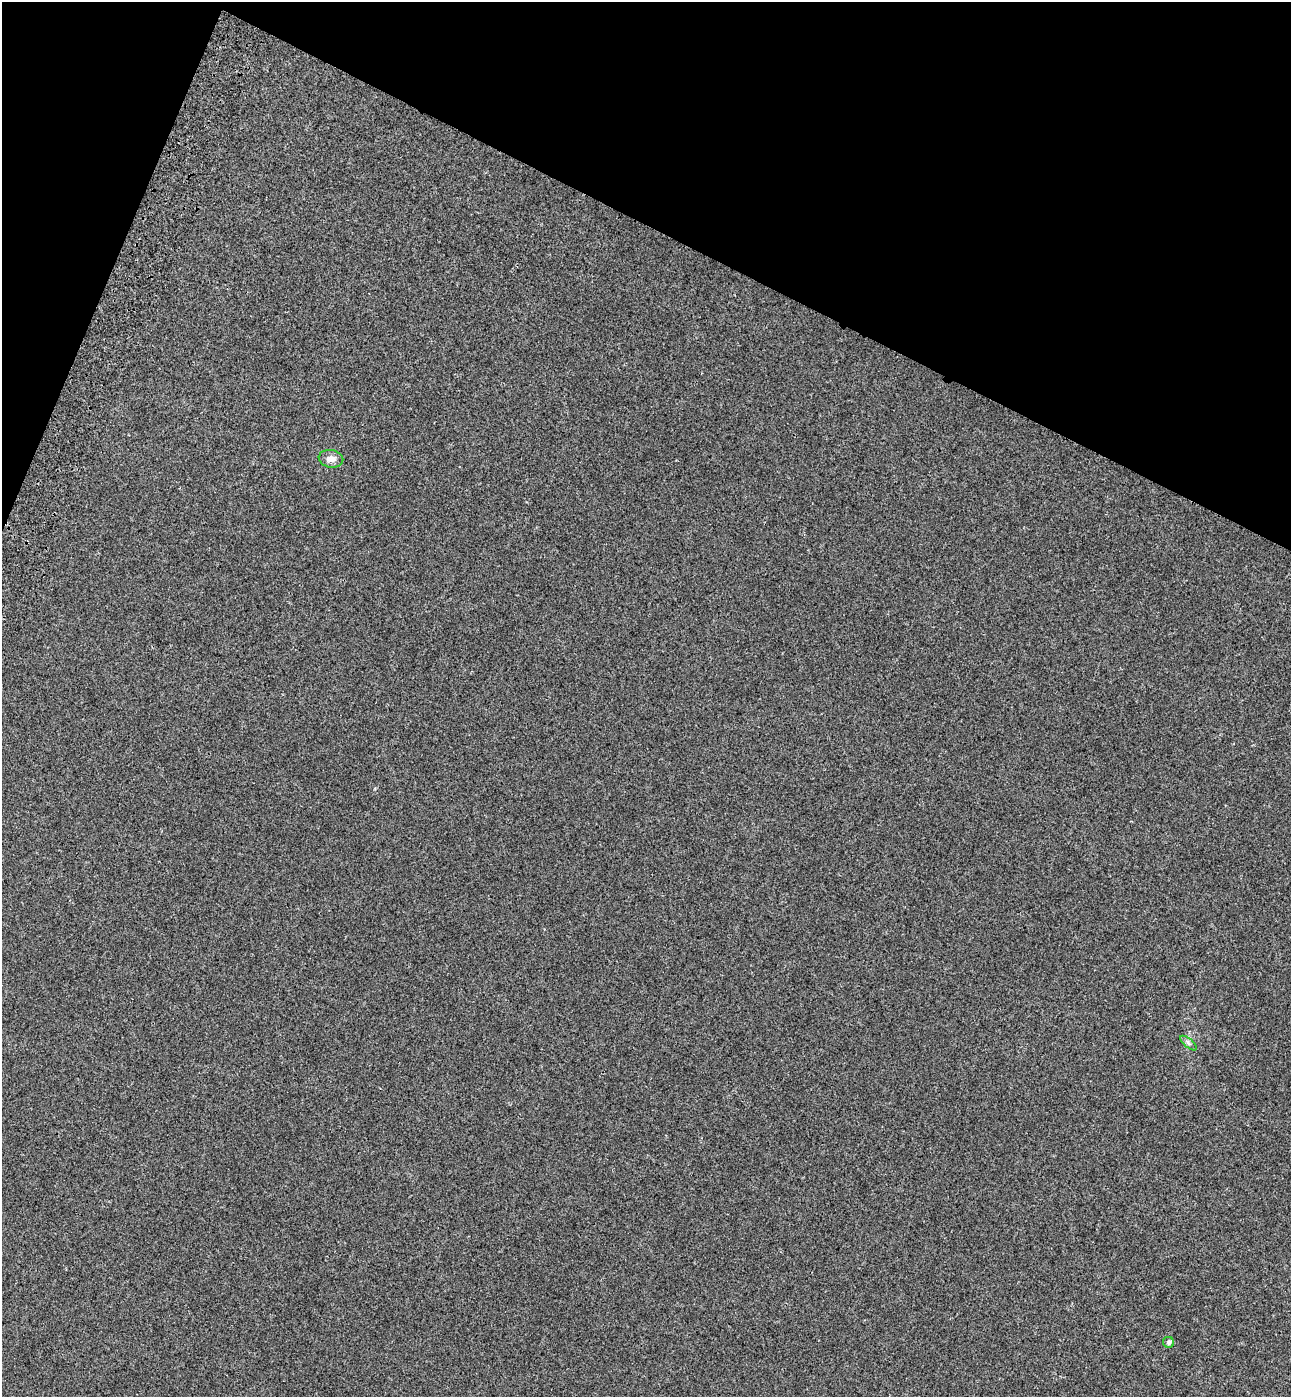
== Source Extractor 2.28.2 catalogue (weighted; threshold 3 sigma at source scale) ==
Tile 2 of 4 x 4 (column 2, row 1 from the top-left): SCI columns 1676-2964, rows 4254-5648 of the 5802 x 5712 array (HDU 1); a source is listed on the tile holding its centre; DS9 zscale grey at full resolution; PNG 1293 x 1399 px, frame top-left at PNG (2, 2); each listed source drawn as its Kron ellipse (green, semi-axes under 4 px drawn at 4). Shown black and unused: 20% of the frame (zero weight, under 3 of 4 exposures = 6% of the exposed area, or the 3 px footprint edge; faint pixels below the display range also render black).
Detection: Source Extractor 2.28.2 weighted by HDU 2 'WHT'; one run over the whole footprint, this tile lists its part. Background 5.32e-04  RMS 0.004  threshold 0.0179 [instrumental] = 3 sigma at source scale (4.5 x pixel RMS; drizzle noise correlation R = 1.50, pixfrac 1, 0.05/0.05 arcsec/px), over >= 5 px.
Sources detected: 3; all 3 listed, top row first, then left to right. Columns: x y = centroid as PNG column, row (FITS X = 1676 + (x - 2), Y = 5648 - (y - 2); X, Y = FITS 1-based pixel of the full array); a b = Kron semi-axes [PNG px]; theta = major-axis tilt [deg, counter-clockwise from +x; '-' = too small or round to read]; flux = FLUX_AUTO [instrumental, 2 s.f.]
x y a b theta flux
331 459 12 9 -11 2.5
1189 1043 10 3 -40 0.72
1169 1342 5 5 - 0.89